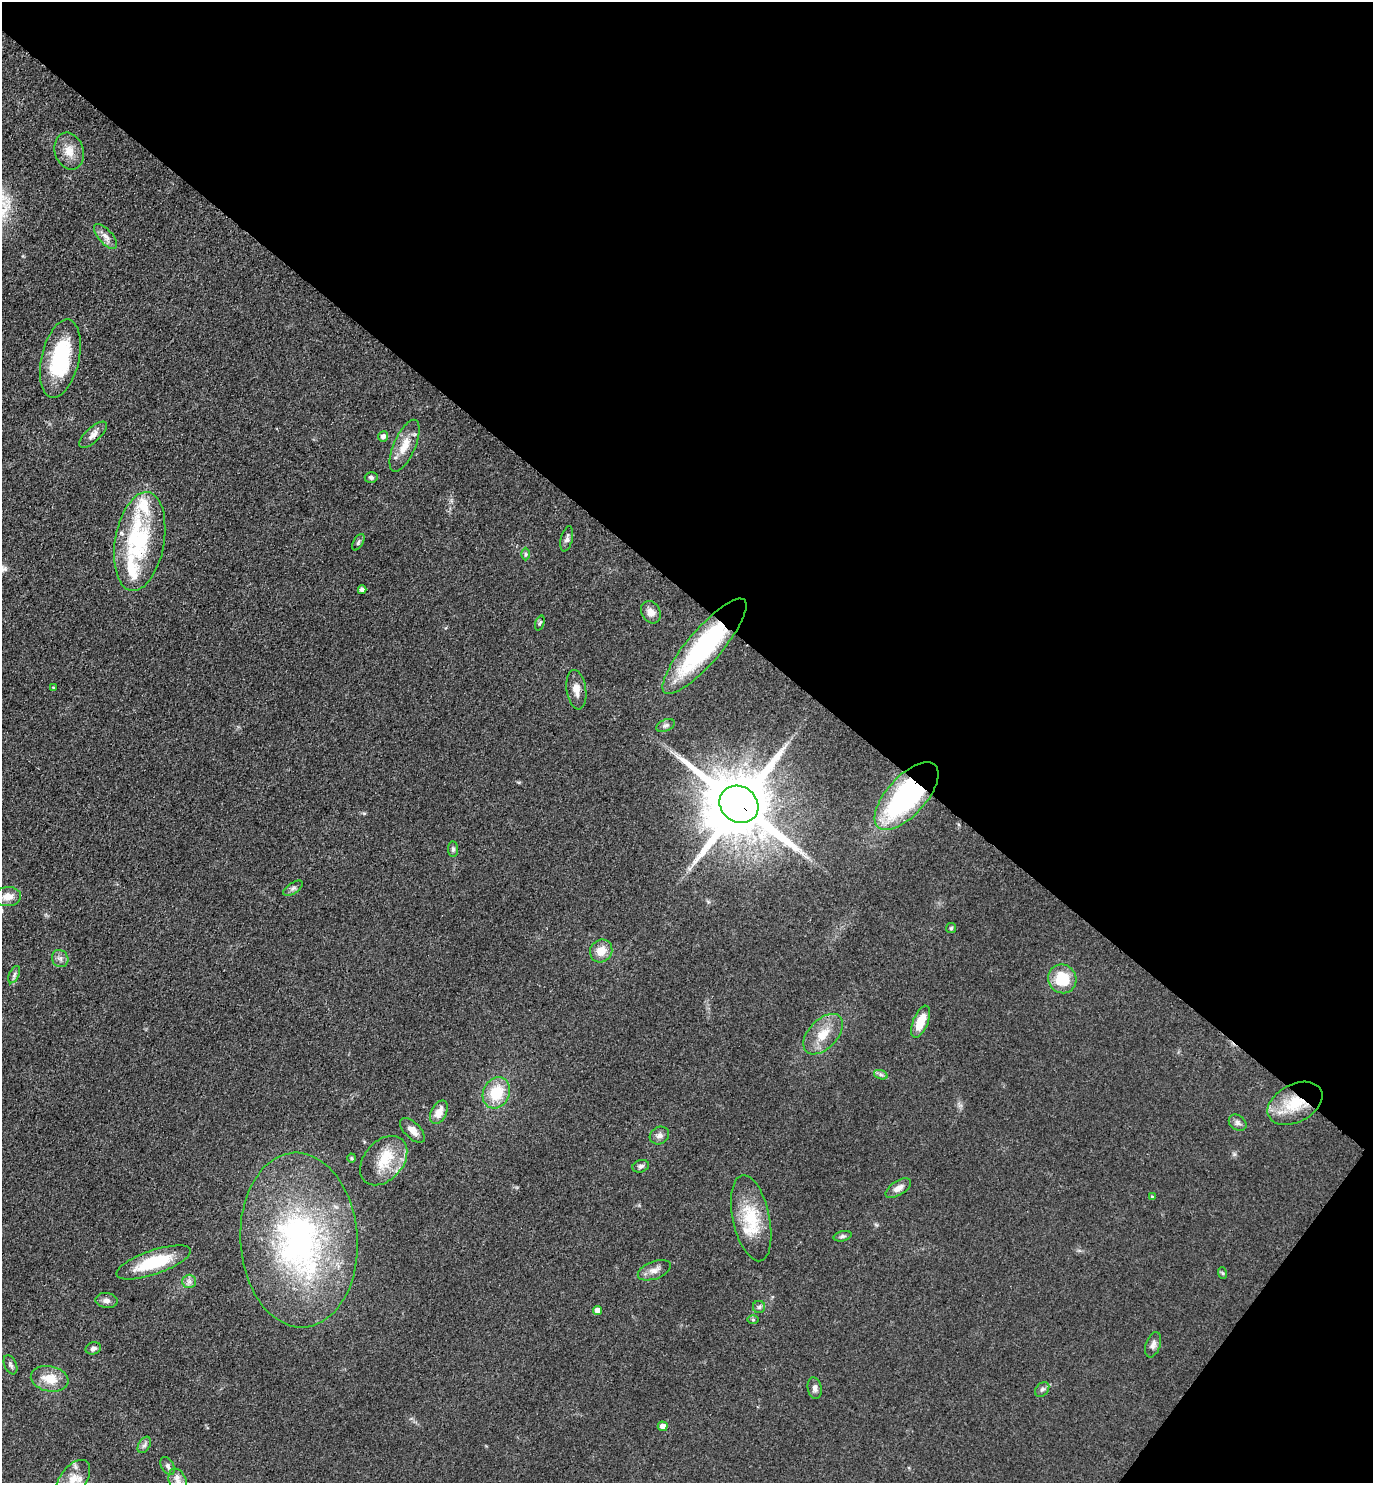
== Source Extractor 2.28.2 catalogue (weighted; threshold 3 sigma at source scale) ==
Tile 8 of 4 x 4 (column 4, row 2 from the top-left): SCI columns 4417-5787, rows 2973-4453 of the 5948 x 5943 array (HDU 1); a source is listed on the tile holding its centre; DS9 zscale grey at full resolution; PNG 1375 x 1485 px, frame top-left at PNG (2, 2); each listed source drawn as its Kron ellipse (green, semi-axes under 4 px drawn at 4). Shown black and unused: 42% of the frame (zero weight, under 3 of 4 exposures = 1% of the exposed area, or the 3 px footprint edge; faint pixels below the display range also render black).
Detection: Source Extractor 2.28.2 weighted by HDU 2 'WHT'; one run over the whole footprint, this tile lists its part. Background 0.0754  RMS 0.0071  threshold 0.0319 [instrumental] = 3 sigma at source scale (4.5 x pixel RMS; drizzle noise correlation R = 1.50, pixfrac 1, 0.05/0.05 arcsec/px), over >= 5 px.
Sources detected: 69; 1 inside a brighter object's white glare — neither listed nor drawn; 4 inside a brighter listed object's ellipse — not listed separately; the other 64 listed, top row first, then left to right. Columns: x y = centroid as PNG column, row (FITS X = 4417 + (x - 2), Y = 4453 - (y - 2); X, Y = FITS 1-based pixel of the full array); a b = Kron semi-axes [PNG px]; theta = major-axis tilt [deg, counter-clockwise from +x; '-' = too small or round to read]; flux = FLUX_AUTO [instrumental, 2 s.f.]
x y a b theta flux
69 151 19 14 -73 10
105 236 15 7 -49 4.6
60 359 40 18 77 54
93 435 18 7 43 4.8
383 436 5 5 - 3.3
405 446 28 10 66 13
371 477 6 5 - 1.5
567 539 13 6 76 2.6
140 541 50 24 80 63
358 542 9 5 59 1.6
525 554 6 4 -90 1.1
362 590 4 4 - 3.5
651 612 12 9 -59 5.8
540 623 8 4 70 1.1
704 646 61 17 49 110
53 688 4 4 - 0.69
576 690 20 9 -82 6.8
665 725 9 6 24 2.2
907 796 42 19 48 140
739 804 20 17 -36 7500
453 849 8 5 -84 1.9
293 888 11 5 33 2
8 897 13 9 5 7.2
951 928 5 5 - 1.1
601 951 12 10 53 9.3
60 958 9 8 - 3
14 975 9 5 64 1.9
1062 979 15 14 - 23
921 1022 17 7 68 14
823 1034 24 14 46 15
881 1075 7 4 -19 1.7
496 1093 16 13 64 24
1295 1103 29 19 28 28
439 1112 13 7 63 7.3
1238 1123 9 7 -36 2.4
412 1130 15 8 -44 5.2
659 1135 10 8 28 3.2
352 1158 4 4 - 0.79
384 1161 28 19 48 22
641 1166 8 6 18 2.1
898 1188 14 7 33 5.1
1152 1197 4 3 - 0.99
751 1218 44 18 -78 33
843 1236 9 5 13 1.7
299 1240 87 58 -87 220
153 1262 39 12 19 36
654 1270 17 9 21 5.4
1222 1273 6 3 -70 0.91
189 1281 7 6 - 2.6
106 1301 11 7 -7 3.4
759 1307 6 6 - 1.6
597 1310 4 4 - 5.4
753 1320 5 3 - 0.81
1153 1345 13 7 71 3.3
93 1348 8 6 16 2.7
10 1365 10 6 -66 2
50 1379 19 12 -11 14
815 1388 11 7 -79 3
1042 1389 8 6 48 2
663 1426 5 5 - 4
144 1445 9 5 59 2.3
168 1466 10 6 -58 2.5
73 1480 23 13 53 12
178 1482 13 8 -70 4.7
Overlapping masked pixels (flux is a lower limit): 5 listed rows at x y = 704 646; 907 796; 739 804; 1295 1103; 153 1262
Isophote crosses this tile's border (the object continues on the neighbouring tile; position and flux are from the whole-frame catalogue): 2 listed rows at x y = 73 1480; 178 1482